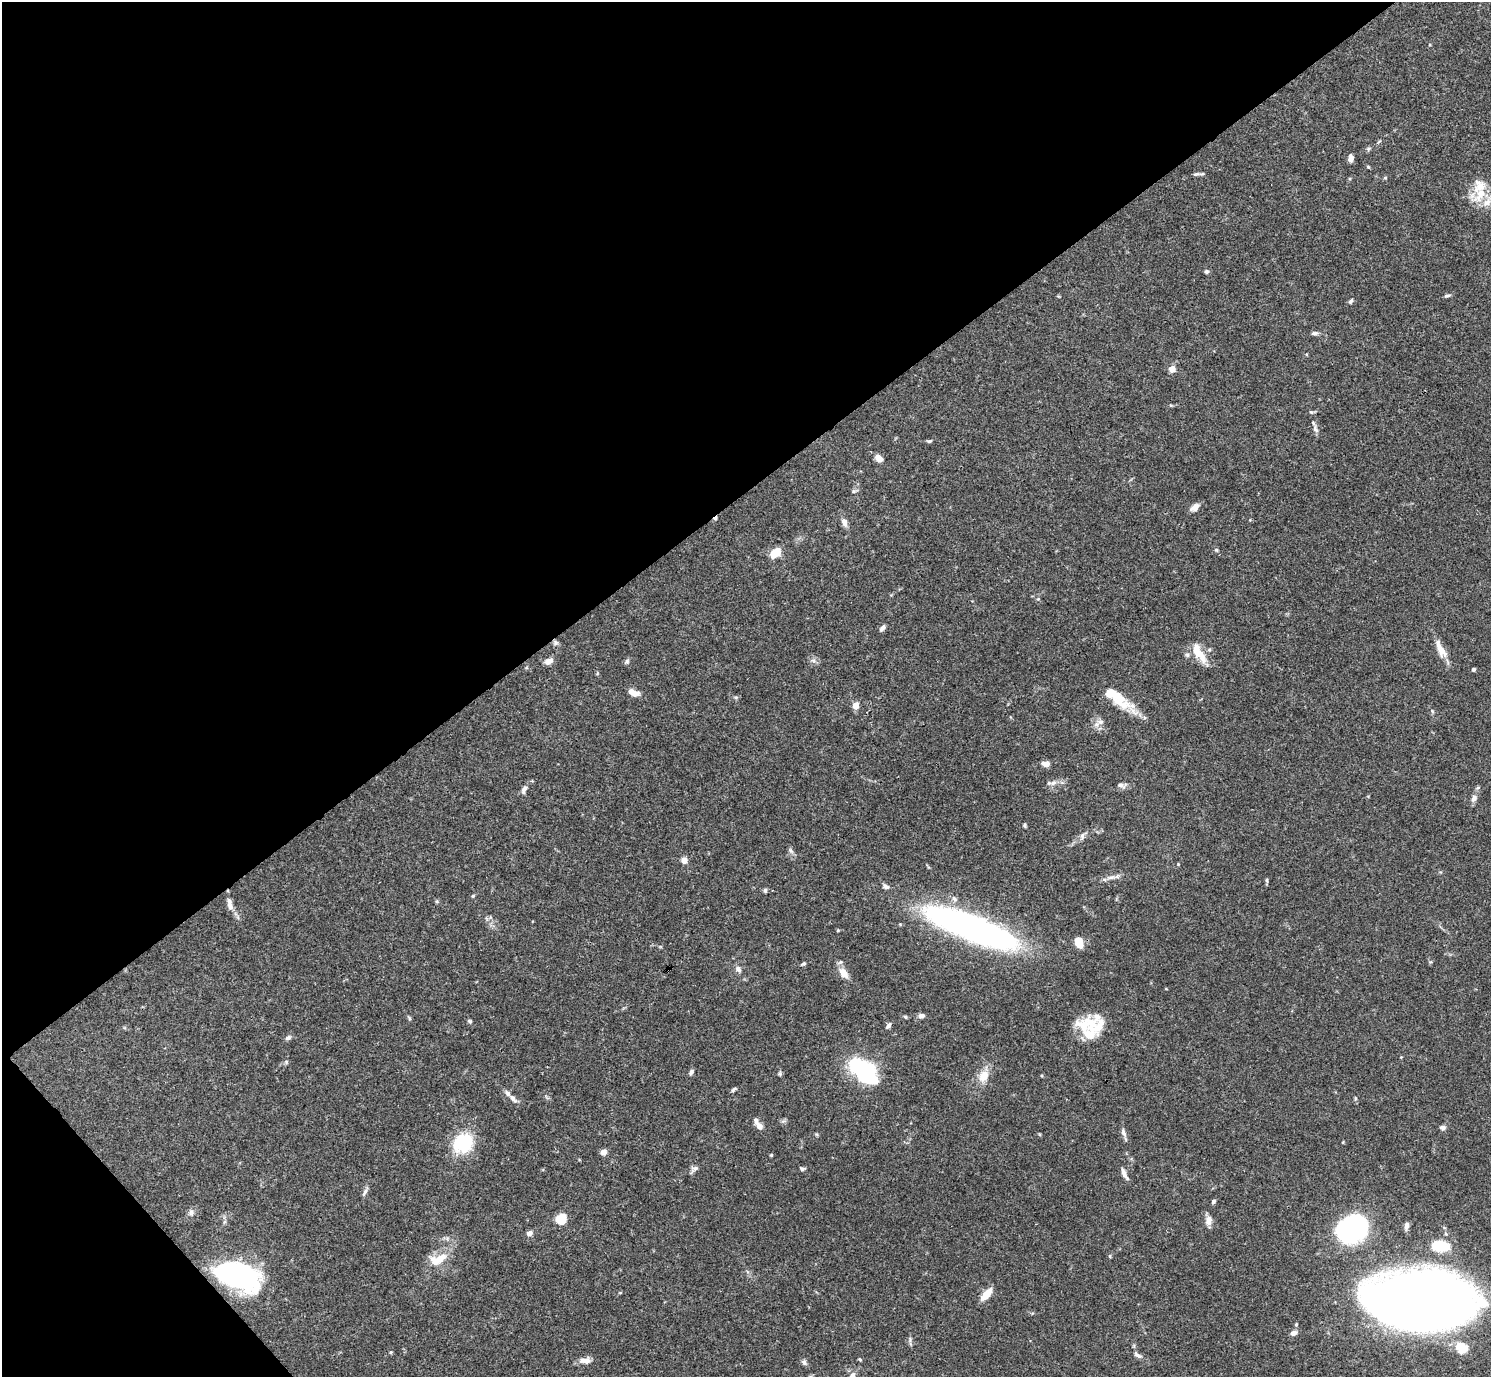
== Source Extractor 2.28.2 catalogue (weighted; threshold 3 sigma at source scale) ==
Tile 5 of 4 x 4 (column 1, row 2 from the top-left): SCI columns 3-1491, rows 2910-4284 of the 5963 x 5959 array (HDU 1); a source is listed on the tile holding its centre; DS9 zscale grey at full resolution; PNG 1493 x 1379 px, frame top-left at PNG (2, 2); no overlay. Shown black and unused: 38% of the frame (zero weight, under 3 of 4 exposures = <1% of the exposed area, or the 3 px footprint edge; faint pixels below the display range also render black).
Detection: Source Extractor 2.28.2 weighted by HDU 2 'WHT'; one run over the whole footprint, this tile lists its part. Background 0.0711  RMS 0.0032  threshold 0.0143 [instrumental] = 3 sigma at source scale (4.5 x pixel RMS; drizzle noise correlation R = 1.50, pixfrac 1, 0.05/0.05 arcsec/px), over >= 5 px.
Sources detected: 118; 2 inside a brighter object's white glare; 1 cosmic-ray / hot-pixel residue — not listed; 10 inside a brighter listed object's ellipse — not listed separately; the other 105 listed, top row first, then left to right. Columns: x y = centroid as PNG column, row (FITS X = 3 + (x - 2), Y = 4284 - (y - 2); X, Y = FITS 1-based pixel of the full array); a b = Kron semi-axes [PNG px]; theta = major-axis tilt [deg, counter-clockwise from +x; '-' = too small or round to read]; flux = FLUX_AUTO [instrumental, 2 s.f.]
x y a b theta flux
1368 149 7 5 4 0.6
1350 158 8 5 86 1.6
1368 167 5 4 - 0.36
1196 174 13 4 14 0.76
1385 178 5 3 - 0.33
1479 186 28 18 65 6.9
1206 271 5 5 - 0.69
1447 295 8 4 10 0.63
1351 301 7 5 60 0.62
1315 333 10 5 4 0.81
1172 369 8 8 - 1.9
1311 412 6 5 - 0.53
1315 429 12 5 -54 1.1
929 441 6 4 17 0.51
879 458 9 6 -45 2.6
854 491 6 5 - 0.56
1195 507 12 7 37 1.9
844 522 11 7 -72 1.5
1216 550 5 4 - 0.47
775 553 12 7 44 5.3
1038 599 5 4 - 0.38
882 628 9 5 53 0.99
555 643 8 7 - 0.86
1440 649 27 9 -64 3.9
1199 653 24 9 -56 6.2
1187 655 6 5 - 0.62
813 660 7 4 -19 0.7
549 661 11 7 29 1.8
627 661 7 6 - 0.69
1473 669 4 4 - 0.58
634 693 13 7 -19 2.7
1113 694 37 12 -26 8.4
856 705 6 5 - 3
1101 722 11 8 2 1.8
1046 764 9 6 -6 1.8
1052 783 16 7 5 1.9
1120 785 9 6 -1 0.96
524 789 14 6 65 1.3
1474 798 10 7 66 1.5
1025 825 7 3 -82 0.4
1082 836 10 6 76 1.1
791 850 9 5 -52 0.83
684 860 4 4 - 3.7
1178 864 4 4 - 0.25
1111 877 17 5 10 1.8
1267 880 7 4 -82 0.44
886 887 8 6 -23 0.93
765 890 6 5 - 0.53
473 896 5 4 - 0.41
230 904 18 7 -77 2.1
970 927 97 22 -21 120
1079 942 11 8 -68 4.4
1430 962 5 4 - 0.39
804 964 6 4 39 0.49
738 969 10 7 -53 1.2
843 973 17 10 -54 3
921 1016 7 5 0 1.2
905 1017 5 4 - 0.4
409 1018 6 4 -72 0.41
469 1021 7 4 -39 0.54
888 1026 8 5 54 0.9
1083 1026 28 21 34 8.5
288 1038 8 6 19 0.87
1401 1057 3 3 - 0.23
286 1062 6 4 48 0.46
858 1066 10 9 - 31
691 1072 8 5 55 0.8
780 1074 8 4 82 0.47
984 1076 16 12 59 4.3
1042 1076 4 3 - 0.29
733 1089 7 4 42 0.59
513 1098 14 7 -46 1.6
783 1121 8 4 14 0.64
759 1126 9 7 -42 1.6
1443 1127 6 6 - 1.1
1123 1133 12 6 -68 1.2
1343 1142 5 3 - 0.24
463 1143 20 18 23 17
603 1152 7 6 - 1.4
771 1155 4 4 - 0.33
695 1168 11 7 20 1.2
802 1169 6 4 -1 0.62
1124 1174 15 5 -64 1.7
365 1192 11 5 60 0.9
1213 1201 6 5 - 0.62
191 1212 9 6 90 1
561 1219 6 5 - 22
1209 1220 12 8 90 2.2
1406 1226 8 5 76 1.4
1352 1230 19 15 11 89
529 1233 7 6 - 1.2
1439 1246 18 10 -8 10
438 1259 27 13 20 5.8
235 1275 47 27 -19 54
987 1294 16 7 49 4.2
1417 1301 69 35 -4 820
1296 1324 5 4 - 0.4
1293 1333 9 6 25 1.2
910 1340 8 4 -89 0.7
1462 1348 15 12 -37 6.2
391 1352 4 3 - 0.32
1138 1355 13 6 -32 1.2
585 1360 15 7 4 2.3
804 1362 8 6 -60 0.87
852 1375 9 6 29 1.1
Overlapping masked pixels (flux is a lower limit): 1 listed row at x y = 235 1275